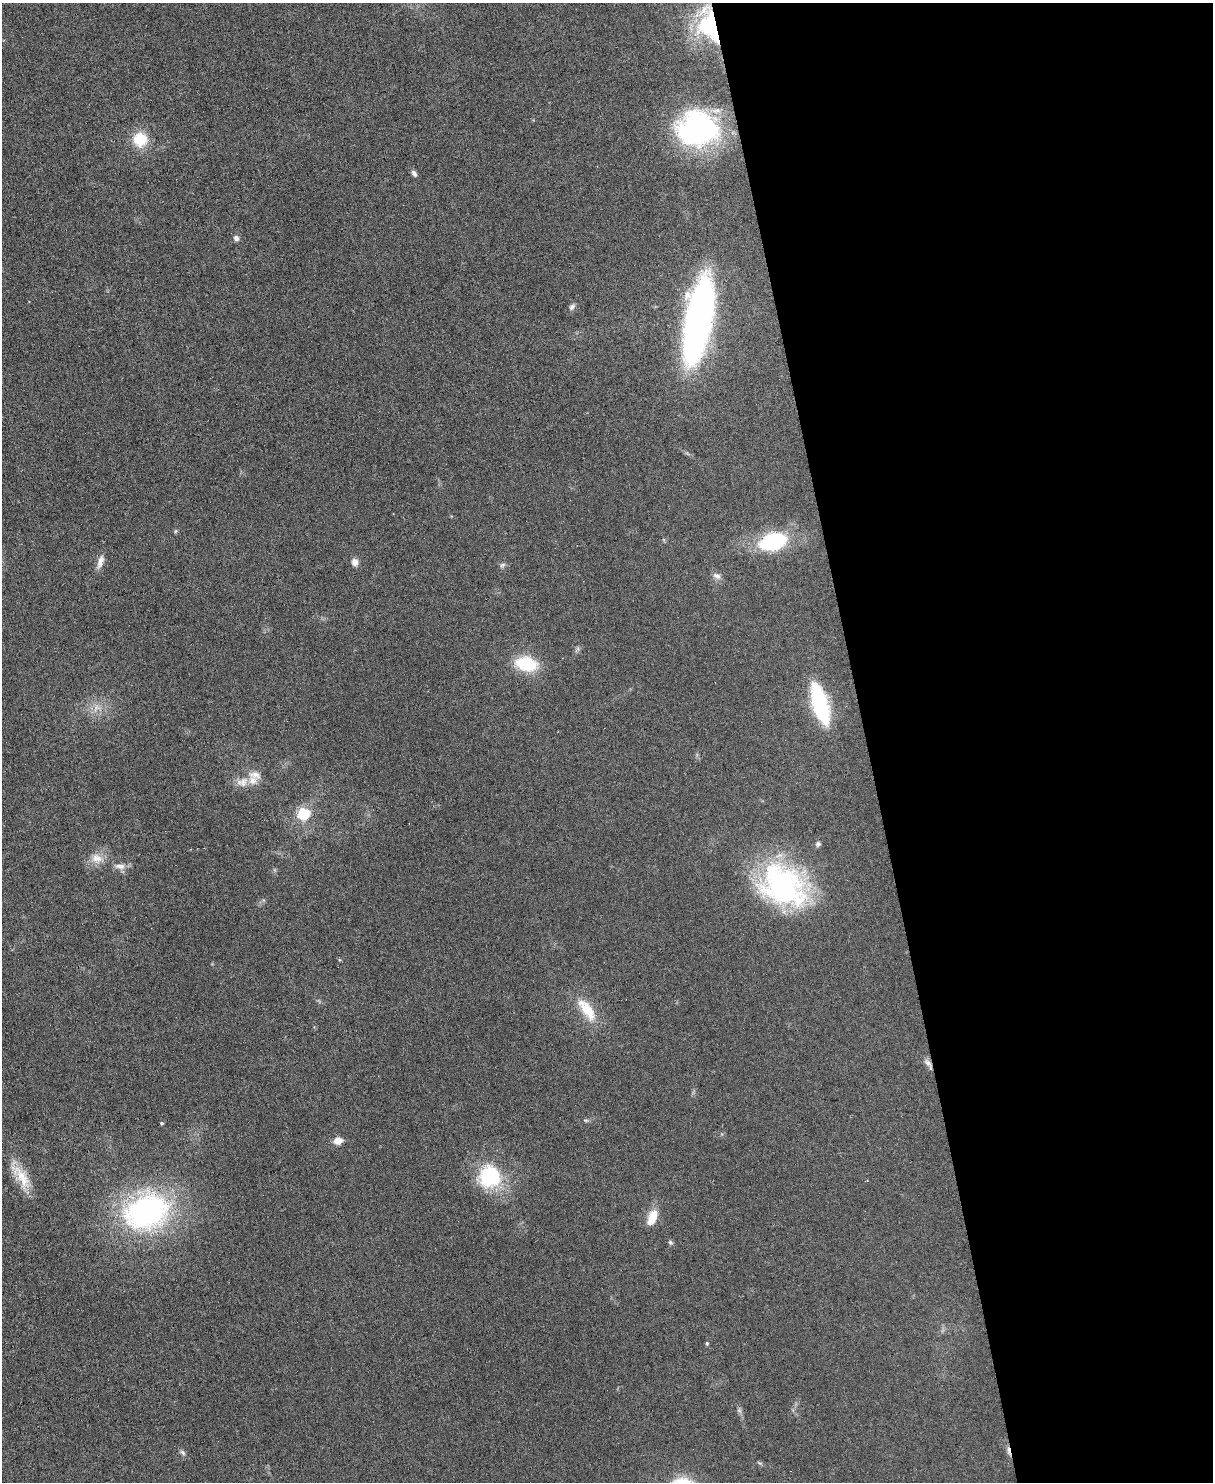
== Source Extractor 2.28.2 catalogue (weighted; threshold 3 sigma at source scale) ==
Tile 8 of 4 x 3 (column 4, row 2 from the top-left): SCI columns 3635-4845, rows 1619-3098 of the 4847 x 4831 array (HDU 1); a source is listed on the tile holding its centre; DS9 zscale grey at full resolution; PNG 1215 x 1484 px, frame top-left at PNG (2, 3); no overlay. Shown black and unused: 29% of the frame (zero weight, under 3 of 6 exposures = <1% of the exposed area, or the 3 px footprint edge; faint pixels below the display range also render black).
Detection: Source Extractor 2.28.2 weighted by HDU 2 'WHT'; one run over the whole footprint, this tile lists its part. Background 0.0265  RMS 0.0038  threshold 0.0153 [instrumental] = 3 sigma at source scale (4.09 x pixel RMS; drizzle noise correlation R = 1.36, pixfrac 0.8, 0.05/0.05 arcsec/px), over >= 5 px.
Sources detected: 39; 1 too faint to see at this stretch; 1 cosmic-ray / hot-pixel residue — not listed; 2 inside a brighter listed object's ellipse — not listed separately; the other 35 listed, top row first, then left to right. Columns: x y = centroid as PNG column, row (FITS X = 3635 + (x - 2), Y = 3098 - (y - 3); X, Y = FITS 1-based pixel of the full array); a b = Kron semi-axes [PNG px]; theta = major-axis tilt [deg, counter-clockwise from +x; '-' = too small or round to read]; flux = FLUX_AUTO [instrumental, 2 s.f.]
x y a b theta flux
709 26 42 27 -77 31
697 128 44 37 0 62
140 139 19 18 - 8.9
414 173 9 6 -59 1.1
236 238 7 6 - 1.2
572 307 10 6 49 1.1
698 320 72 20 80 170
175 531 6 4 88 0.46
773 541 27 17 17 30
100 561 19 7 73 2.5
355 562 8 7 - 2.1
502 565 9 5 27 0.83
717 576 12 7 -28 1.6
526 664 21 14 -11 17
820 704 41 14 -74 34
242 782 18 12 25 3.9
304 813 16 15 - 9.7
818 844 7 6 - 0.94
97 858 15 11 -35 3.6
120 866 15 7 -3 2.2
783 886 60 44 -34 71
587 1010 32 13 -55 10
928 1063 17 6 -53 1.7
586 1120 6 4 17 0.5
162 1123 4 3 - 0.51
338 1141 9 7 15 3.1
21 1176 40 14 -56 8.8
490 1176 26 25 - 25
146 1212 52 38 17 78
652 1217 22 11 67 5.6
670 1242 7 6 - 0.68
707 1343 5 4 - 0.41
739 1410 7 6 - 0.76
183 1453 8 5 -50 0.9
760 1463 7 4 -32 0.53
Overlapping masked pixels (flux is a lower limit): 2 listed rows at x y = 709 26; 928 1063